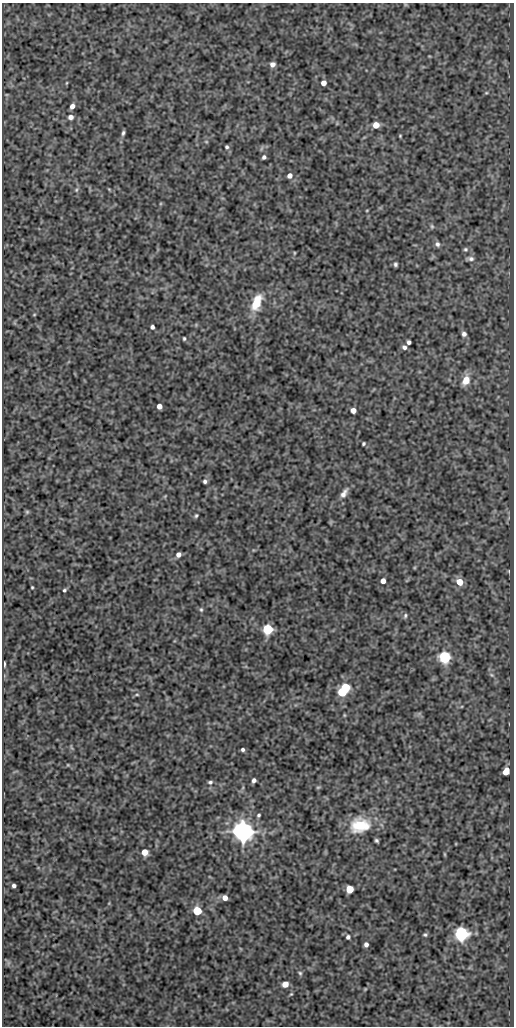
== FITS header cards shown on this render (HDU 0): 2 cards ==
NAXIS1  =                  512
NAXIS2  =                 1024

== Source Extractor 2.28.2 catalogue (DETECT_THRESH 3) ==
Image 512 x 1024 px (HDU 0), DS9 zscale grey, 1 PNG px = 1 image px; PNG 516 x 1028 px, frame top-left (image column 1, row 1024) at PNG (2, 3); no overlay
Background 329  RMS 0.83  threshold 2.5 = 3 sigma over >= 5 px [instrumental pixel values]
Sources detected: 77; all 77 listed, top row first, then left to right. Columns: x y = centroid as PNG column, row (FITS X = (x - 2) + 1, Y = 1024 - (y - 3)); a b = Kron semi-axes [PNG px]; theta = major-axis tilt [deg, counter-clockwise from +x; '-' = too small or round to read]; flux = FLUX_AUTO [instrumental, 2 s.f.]
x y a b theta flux
272 64 6 5 - 270
66 83 5 3 - 50
323 83 5 4 - 430
486 93 6 3 18 60
72 106 5 4 - 290
71 117 6 6 - 270
376 125 5 5 - 770
123 133 7 4 74 120
400 136 3 3 - 50
206 142 5 3 - 53
227 147 5 4 - 100
264 157 4 4 - 140
290 175 6 5 - 250
109 189 6 3 -19 55
76 190 7 5 72 110
432 226 7 5 -69 88
437 244 7 6 - 170
465 249 6 6 - 110
294 253 5 3 - 46
470 259 10 6 1 190
395 264 4 3 - 110
256 303 20 10 68 1400
34 315 5 3 - 47
152 327 4 4 - 150
464 334 6 6 - 210
184 338 4 3 - 76
409 342 4 4 - 160
404 347 6 5 - 180
466 380 11 8 69 760
159 406 4 4 - 390
353 410 5 4 - 390
363 444 3 3 - 83
205 481 5 4 - 130
344 493 15 7 58 330
165 496 5 4 - 54
27 512 6 5 - 76
196 516 5 4 - 80
178 554 5 5 - 280
509 571 5 3 - 47
383 581 4 4 - 400
459 582 6 5 - 980
32 587 3 3 - 56
64 590 4 3 - 81
201 609 6 5 - 90
405 616 7 5 72 100
267 629 5 5 - 5700
445 657 6 6 - 9500
4 664 5 2 - 140
491 675 7 5 -21 110
345 687 5 5 - 2500
342 692 5 5 - 3000
137 695 7 3 8 71
344 715 5 3 - 53
243 749 4 4 - 120
68 765 5 3 - 53
506 771 6 5 - 710
254 780 4 4 - 180
210 782 7 5 2 120
318 787 6 4 1 68
259 815 4 4 - 88
360 825 23 17 10 2000
243 832 7 6 - 55000
376 840 4 3 - 94
145 852 5 5 - 800
444 854 5 3 - 52
14 886 4 4 - 150
350 889 5 5 - 1700
225 898 5 4 - 380
197 911 5 5 - 3200
461 934 6 6 - 16000
425 935 5 4 - 90
348 937 5 4 - 140
366 944 4 4 - 200
300 973 6 5 - 95
285 984 5 5 - 660
365 989 4 4 - 46
291 994 6 3 43 64